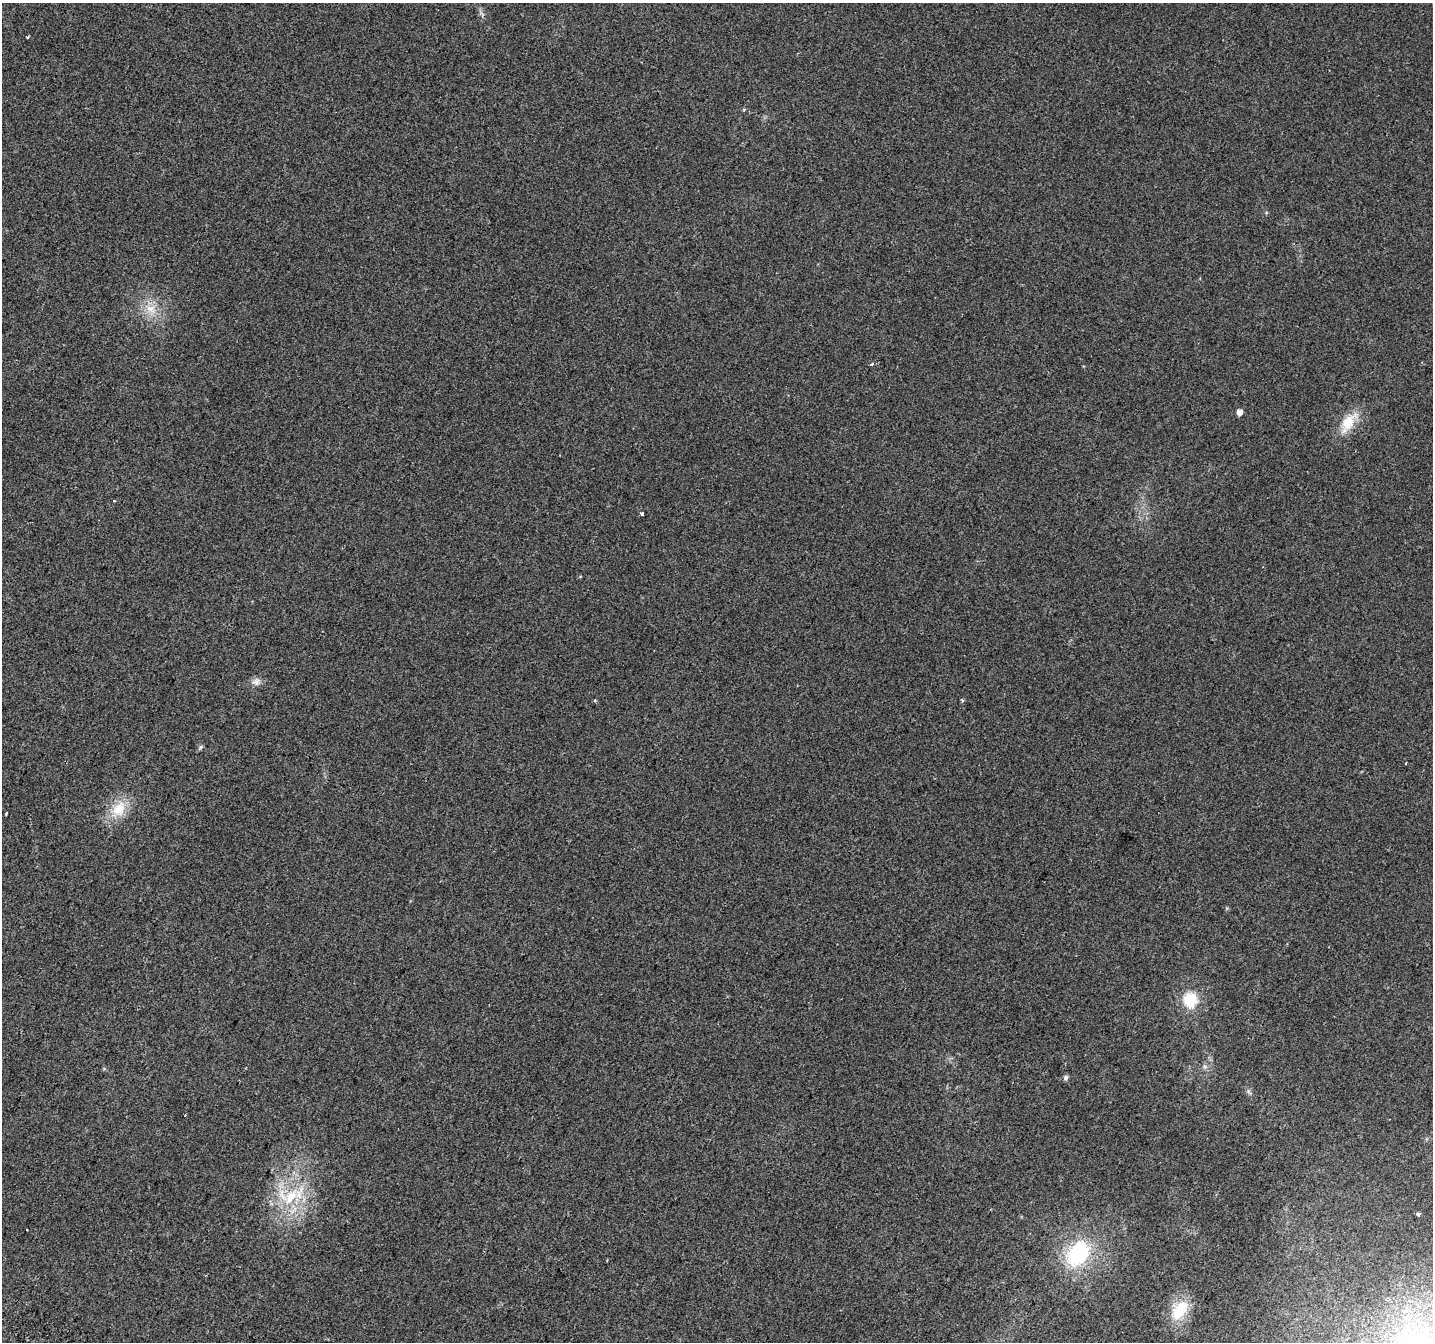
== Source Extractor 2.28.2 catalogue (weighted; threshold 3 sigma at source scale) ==
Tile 7 of 4 x 4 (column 3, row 2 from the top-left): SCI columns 2900-4330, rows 3004-4343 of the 5790 x 5939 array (HDU 1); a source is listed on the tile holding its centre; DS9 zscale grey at full resolution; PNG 1435 x 1344 px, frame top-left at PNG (2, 3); no overlay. Shown black and unused: <1% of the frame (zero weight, under 2 of 3 exposures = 3% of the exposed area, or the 3 px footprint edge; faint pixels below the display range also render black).
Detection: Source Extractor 2.28.2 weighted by HDU 2 'WHT'; one run over the whole footprint, this tile lists its part. Background 0.05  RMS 0.0078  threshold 0.0351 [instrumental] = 3 sigma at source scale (4.5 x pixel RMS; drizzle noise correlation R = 1.50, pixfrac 1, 0.0396/0.0396 arcsec/px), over >= 5 px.
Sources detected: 21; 2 cosmic-ray / hot-pixel residue — not listed; the other 19 listed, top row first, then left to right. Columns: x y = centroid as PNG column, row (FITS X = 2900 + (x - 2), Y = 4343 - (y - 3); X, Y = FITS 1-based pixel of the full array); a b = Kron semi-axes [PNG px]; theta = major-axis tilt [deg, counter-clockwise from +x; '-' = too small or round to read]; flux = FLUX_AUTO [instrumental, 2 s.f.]
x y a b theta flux
27 37 3 3 - 0.75
151 309 17 11 -39 11
872 364 6 3 29 1.1
1239 412 5 5 - 5.6
1348 422 31 14 56 18
114 501 3 2 - 0.89
642 514 4 3 - 5.1
256 682 11 10 - 4.2
962 700 3 3 - 1.8
200 747 7 4 70 1.3
1406 763 3 2 - 0.56
119 809 25 18 48 20
6 814 3 2 - 0.74
1191 1000 8 8 - 44
1066 1078 6 5 - 2.3
289 1196 36 24 5 43
1418 1214 4 3 - 3
1078 1253 33 23 56 59
1180 1310 32 17 54 23